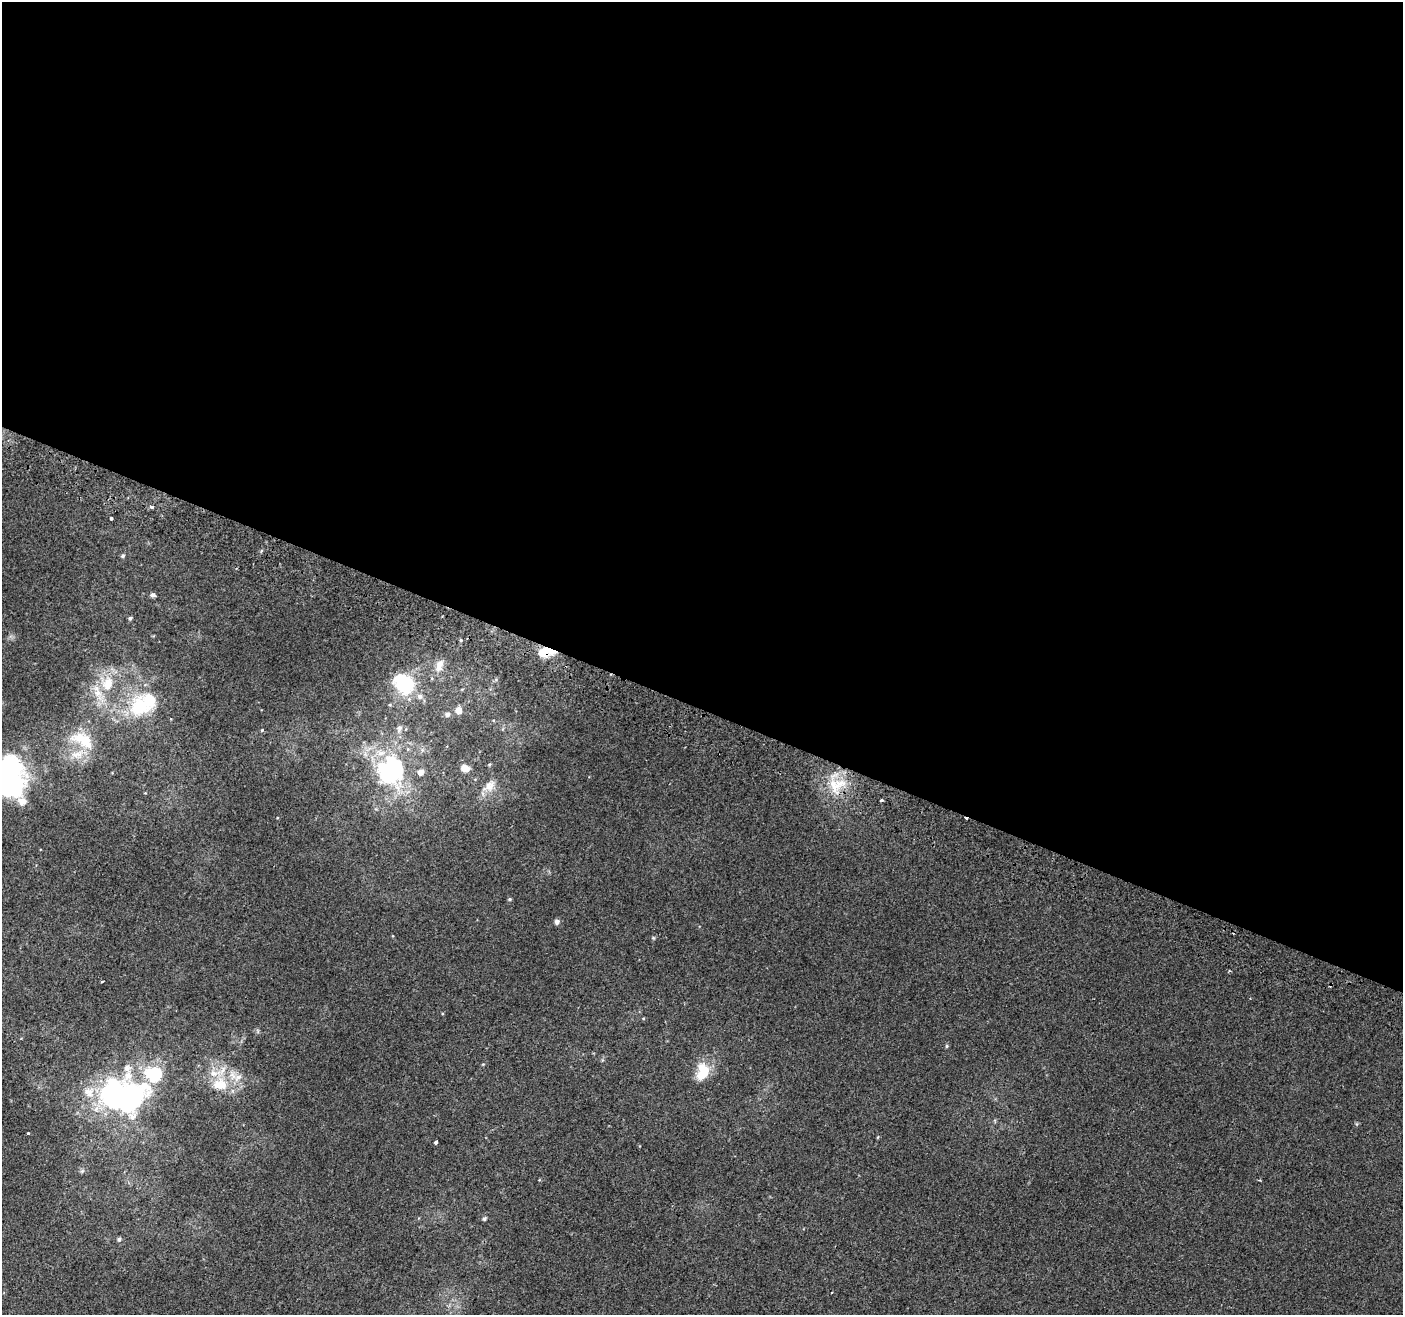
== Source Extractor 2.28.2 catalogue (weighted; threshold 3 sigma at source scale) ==
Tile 3 of 4 x 4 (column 3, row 1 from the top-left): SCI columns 2826-4226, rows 4251-5563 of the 5644 x 5810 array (HDU 1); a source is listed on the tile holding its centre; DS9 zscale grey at full resolution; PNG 1405 x 1317 px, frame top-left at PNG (2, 2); no overlay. Shown black and unused: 54% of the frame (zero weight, under 2 of 3 exposures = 2% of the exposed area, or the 3 px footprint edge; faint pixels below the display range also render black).
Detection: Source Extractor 2.28.2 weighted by HDU 2 'WHT'; one run over the whole footprint, this tile lists its part. Background 0.0104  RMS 0.004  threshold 0.0181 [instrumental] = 3 sigma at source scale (4.5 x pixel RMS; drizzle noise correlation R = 1.50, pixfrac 1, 0.0396/0.0396 arcsec/px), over >= 5 px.
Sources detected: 54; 5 inside a brighter object's white glare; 2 cosmic-ray / hot-pixel residue — not listed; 9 inside a brighter listed object's ellipse — not listed separately; the other 38 listed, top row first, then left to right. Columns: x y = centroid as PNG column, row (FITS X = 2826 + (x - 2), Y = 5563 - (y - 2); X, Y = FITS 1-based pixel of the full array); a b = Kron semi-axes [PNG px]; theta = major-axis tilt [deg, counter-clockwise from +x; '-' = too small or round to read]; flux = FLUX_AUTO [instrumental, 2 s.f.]
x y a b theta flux
151 507 4 3 - 1.5
111 518 3 3 - 1
122 556 5 4 - 0.71
152 595 6 4 -16 1.2
130 618 5 4 - 0.78
461 640 4 4 - 0.56
542 653 17 14 2 6.1
439 666 19 9 70 3.9
404 683 25 19 -44 24
107 684 23 16 75 12
140 707 35 31 -77 24
458 711 6 6 - 3.7
447 714 6 6 - 1.4
262 730 3 3 - 0.83
82 739 36 18 -25 13
489 764 5 4 - 0.45
465 768 9 6 -25 3.7
7 769 26 19 10 46
420 772 6 5 - 2.6
389 774 53 26 68 41
840 784 20 11 18 7.8
489 786 20 12 40 4.6
881 800 3 3 - 0.8
22 801 17 11 -59 3.6
509 899 5 4 - 0.52
557 922 6 6 - 1.2
1229 971 4 3 - 0.4
102 981 3 2 - 0.43
947 1046 5 4 - 0.51
703 1072 21 14 75 9.7
220 1084 23 16 -9 10
89 1092 17 15 -18 6.3
130 1100 49 29 40 62
28 1133 3 3 - 1
436 1142 3 3 - 1.7
484 1219 5 4 - 0.86
119 1239 5 5 - 0.83
831 1293 2 2 - 0.34
Overlapping masked pixels (flux is a lower limit): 1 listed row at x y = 542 653
Isophote crosses this tile's border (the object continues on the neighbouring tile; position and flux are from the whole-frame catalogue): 1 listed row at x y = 7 769
Unlisted compact peaks at least as high as the median listed source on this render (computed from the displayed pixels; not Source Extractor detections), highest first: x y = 653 938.